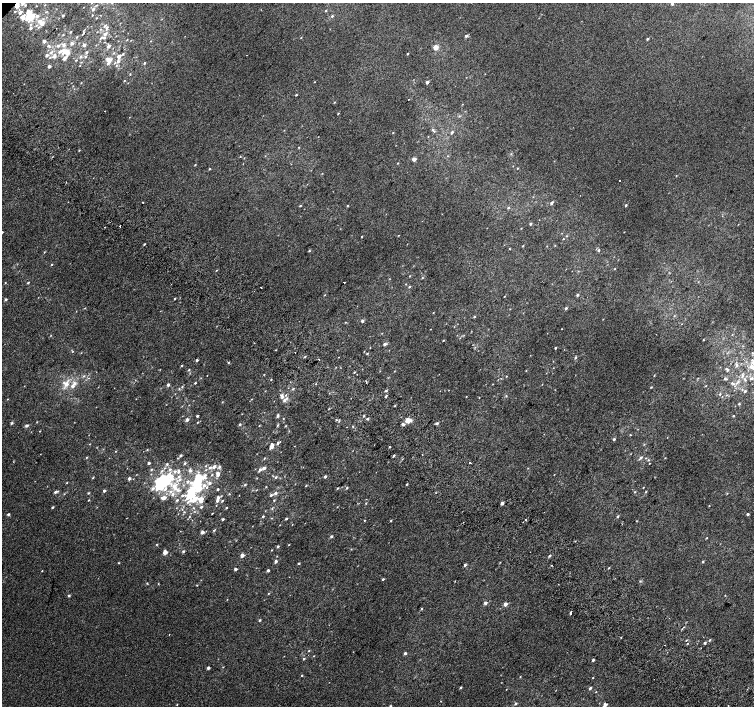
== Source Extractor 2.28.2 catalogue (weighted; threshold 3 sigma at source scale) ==
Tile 6 of 4 x 4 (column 2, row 2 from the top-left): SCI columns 1537-3039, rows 3080-4486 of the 6074 x 6091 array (HDU 1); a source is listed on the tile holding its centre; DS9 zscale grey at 2 x 2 block average (1 PNG px = mean of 2 x 2 image px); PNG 756 x 708 px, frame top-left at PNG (2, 3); no overlay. Shown black and unused: <1% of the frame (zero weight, under 2 of 3 exposures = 2% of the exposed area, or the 3 px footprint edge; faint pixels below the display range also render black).
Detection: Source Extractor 2.28.2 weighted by HDU 2 'WHT'; one run over the whole footprint, this tile lists its part. Background 0.0071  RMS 0.0071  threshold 0.032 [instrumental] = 3 sigma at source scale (4.5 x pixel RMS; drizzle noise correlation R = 1.50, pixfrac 1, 0.0396/0.0396 arcsec/px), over >= 5 px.
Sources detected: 396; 1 too faint to see at this stretch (2 x 2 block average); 2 inside a brighter object's white glare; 6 cosmic-ray / hot-pixel residue — not listed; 1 coinciding with a brighter row at this scale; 38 inside a brighter listed object's ellipse — not listed separately; the other 348 listed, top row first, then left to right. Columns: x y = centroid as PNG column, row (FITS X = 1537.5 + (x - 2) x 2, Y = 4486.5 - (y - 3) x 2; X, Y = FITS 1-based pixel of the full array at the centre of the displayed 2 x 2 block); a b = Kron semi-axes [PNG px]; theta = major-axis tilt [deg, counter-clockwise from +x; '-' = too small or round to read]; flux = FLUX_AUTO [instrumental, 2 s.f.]
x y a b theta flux
672 4 2 2 - 3.1
45 5 3 2 - 0.58
17 6 7 3 64 11
93 9 4 3 - 3.6
326 10 2 2 - 1.2
29 13 12 7 -31 21
63 15 2 2 - 2.1
92 15 2 2 - 0.84
332 16 4 3 - 1.7
96 18 2 2 - 0.73
26 19 10 7 -36 10
42 23 5 4 - 7.3
36 25 4 2 - 1.4
38 27 3 2 - 1.4
107 27 4 3 - 2.1
31 28 3 3 - 3.9
56 28 2 2 - 0.47
71 32 2 2 - 1.2
84 33 3 2 - 1.2
104 34 5 3 - 4
63 35 3 2 - 1
466 36 3 2 - 3.9
77 37 3 2 - 1.2
301 38 3 2 - 0.91
127 39 3 2 - 0.75
647 39 2 2 - 2.4
44 41 2 2 - 5.9
72 43 4 4 - 3.1
84 45 3 2 - 4.5
48 46 6 4 -25 3.5
108 46 5 3 - 4
436 47 3 3 - 24
59 52 14 8 27 19
67 52 4 4 - 21
86 52 4 3 - 1.9
114 53 3 2 - 1
123 54 3 3 - 1.6
408 54 2 2 - 1.8
246 55 2 2 - 1.6
119 56 3 3 - 9.4
81 57 4 3 - 2.5
85 57 3 3 - 1.7
76 60 3 2 - 1
109 60 5 4 - 15
118 61 5 4 - 4.1
144 63 3 2 - 1.9
80 65 2 2 - 0.78
49 66 2 2 - 6.7
130 74 3 2 - 1.1
124 81 3 2 - 0.84
315 82 2 2 - 0.6
427 82 2 2 - 5.8
296 95 3 2 - 1.2
408 99 2 2 - 0.56
334 102 3 2 - 1.2
105 111 2 2 - 0.59
338 113 3 2 - 1.2
459 116 3 2 - 1.1
433 130 2 2 - 4.3
393 132 2 2 - 0.74
452 132 3 2 - 3.3
299 147 2 2 - 0.96
79 150 2 2 - 1.1
448 156 2 2 - 0.85
240 157 3 2 - 0.76
244 158 2 2 - 0.67
414 159 2 2 - 11
398 163 3 2 - 0.87
195 164 3 2 - 0.98
518 168 2 2 - 0.89
209 169 3 2 - 1.3
676 176 3 2 - 0.76
619 180 2 2 - 5.5
143 202 2 2 - 3.3
551 203 4 3 - 2.7
347 205 2 2 - 1.1
626 205 2 2 - 2.7
300 206 3 2 - 1.4
508 208 3 3 - 1.9
530 224 2 2 - 2.6
120 226 2 2 - 4.4
521 228 3 2 - 0.66
2 232 3 2 - 1.7
624 232 2 2 - 0.57
398 235 2 2 - 0.64
362 236 2 2 - 1.4
567 236 3 2 - 0.89
563 239 2 2 - 0.89
144 244 3 2 - 1.4
523 246 2 2 - 1.1
509 249 2 2 - 0.8
598 250 3 3 - 2.4
309 251 3 2 - 1.5
44 252 3 2 - 1
52 264 3 2 - 1.1
615 269 2 2 - 0.81
216 270 3 2 - 0.73
409 276 3 2 - 0.75
422 278 2 2 - 0.99
28 282 3 2 - 1.7
344 282 2 2 - 2.3
5 283 2 2 - 0.87
261 287 2 2 - 2.3
409 287 3 2 - 1.2
324 295 3 2 - 0.77
577 295 3 2 - 2.5
504 296 2 2 - 0.72
175 298 3 2 - 1.3
5 299 3 2 - 3
566 308 3 3 - 2.5
433 313 2 2 - 0.61
674 316 3 2 - 1
474 317 3 2 - 1.5
603 319 2 2 - 0.6
362 321 2 2 - 5.7
345 322 2 2 - 0.79
430 329 2 2 - 0.54
51 335 3 2 - 0.68
703 340 2 2 - 0.75
443 341 3 2 - 0.9
385 344 3 2 - 4.9
555 348 2 2 - 2.4
364 351 3 2 - 0.65
367 353 3 2 - 1.2
752 353 3 2 - 0.72
305 357 3 2 - 1.1
575 358 3 3 - 1.8
197 360 2 2 - 2.8
319 360 2 2 - 0.86
228 362 3 2 - 1.1
182 365 3 2 - 1.2
737 365 6 3 -74 3.1
752 366 12 6 12 12
189 370 3 2 - 1.4
727 370 5 3 - 2.9
354 372 3 2 - 1.1
264 374 3 2 - 0.7
207 375 2 2 - 0.5
654 375 3 2 - 0.92
84 376 4 3 - 2.1
506 376 2 2 - 0.8
742 376 5 4 - 3.7
725 378 4 3 - 2.4
751 378 5 3 - 2.5
745 379 5 3 - 2.3
271 380 2 2 - 0.95
75 383 6 5 - 5.3
195 383 3 2 - 1.5
732 383 6 3 -35 3.2
66 384 7 6 - 11
168 385 4 3 - 2.4
182 387 3 2 - 1.1
651 387 3 2 - 1.3
293 389 4 3 - 1.6
386 391 3 2 - 1.9
745 391 3 2 - 2.9
720 394 3 3 - 1.8
386 395 3 2 - 12
727 395 3 2 - 1.3
466 396 2 2 - 0.56
506 396 3 2 - 0.95
282 397 5 4 - 4
251 399 3 2 - 0.72
284 400 5 3 - 4.8
222 402 2 2 - 0.94
739 404 2 2 - 1.7
395 406 3 2 - 1.3
197 416 2 2 - 2.1
278 416 4 3 - 3.1
364 416 4 2 - 1.1
733 416 3 2 - 1.4
283 419 2 2 - 0.74
367 419 3 2 - 2.1
187 420 3 2 - 6.5
336 420 2 2 - 1.1
408 420 5 4 - 14
37 422 2 2 - 0.76
197 422 3 2 - 0.95
12 423 3 3 - 2.1
437 423 2 2 - 4.6
240 424 3 2 - 2.1
403 424 2 2 - 6.8
277 425 3 3 - 1.5
26 426 3 2 - 4.6
259 426 2 2 - 0.74
285 426 3 2 - 1.1
40 431 2 2 - 0.7
630 435 2 2 - 1
614 439 3 2 - 2.6
278 443 3 3 - 2.3
272 445 4 2 - 9
389 447 2 2 - 1.5
270 448 3 3 - 1.5
147 450 3 2 - 1.1
116 451 2 2 - 0.78
394 455 3 2 - 1.9
180 456 2 2 - 3.8
86 457 3 2 - 1.1
264 458 3 2 - 1
641 458 6 3 45 3
646 458 3 2 - 1
665 458 2 2 - 0.76
648 460 3 3 - 1.4
470 462 2 2 - 17
149 463 2 2 - 4.2
185 463 3 3 - 2.3
649 463 2 2 - 0.68
167 464 3 3 - 1.9
205 466 3 2 - 1
214 467 6 4 46 5
219 467 3 3 - 3.9
264 468 3 2 - 7.8
151 469 4 3 - 1.9
260 470 4 3 - 4
178 471 6 4 -87 4.3
190 471 3 3 - 4.6
218 473 4 3 - 8.9
212 475 3 2 - 1.3
170 476 15 7 -47 26
198 477 11 4 3 35
276 477 3 3 - 2
325 477 2 2 - 3.5
93 478 3 2 - 1.3
129 478 2 2 - 5
257 478 3 2 - 0.74
162 482 9 6 32 220
187 482 5 4 - 4.1
67 483 3 2 - 0.96
209 483 4 3 - 4
195 484 5 4 - 39
407 484 2 2 - 1.3
204 485 4 3 - 5.9
245 485 3 2 - 1.8
306 486 3 2 - 1.1
266 487 2 2 - 0.82
643 487 2 2 - 0.8
199 488 4 3 - 46
337 488 2 2 - 1.3
347 488 3 2 - 1.6
153 489 5 4 - 3.9
217 489 2 2 - 2.8
178 490 8 5 -46 8.2
256 490 3 2 - 0.74
104 491 2 2 - 4.4
646 491 3 2 - 1.2
55 492 4 3 - 3.6
190 492 4 3 - 29
635 492 3 2 - 1
88 493 3 2 - 1.5
276 493 3 3 - 4.1
64 494 3 2 - 0.99
173 494 5 4 - 4.4
229 494 3 2 - 0.99
271 495 3 2 - 2.9
221 496 3 2 - 0.97
164 498 3 3 - 10
366 499 2 2 - 1.3
89 500 3 2 - 0.88
177 500 4 3 - 1.9
194 500 14 5 23 22
217 500 5 3 - 4
274 500 3 2 - 1.1
222 501 3 2 - 1.3
366 503 2 2 - 0.95
502 503 2 2 - 7.2
216 505 2 2 - 0.69
709 506 3 2 - 0.75
52 507 3 2 - 1.9
201 507 3 3 - 2.1
337 507 2 2 - 0.65
193 508 3 3 - 1.3
226 508 2 2 - 1.6
182 509 3 2 - 0.87
8 514 3 2 - 2.5
212 514 2 2 - 0.9
747 514 2 2 - 3.6
263 516 3 2 - 1.9
618 516 3 2 - 1.8
189 517 3 2 - 0.92
271 518 3 2 - 0.85
223 519 2 2 - 2.5
286 519 2 2 - 2.3
364 520 3 2 - 1.1
526 520 2 2 - 2.1
391 521 3 2 - 1.3
636 521 2 2 - 0.75
292 525 2 2 - 0.57
214 530 4 2 - 1.4
202 532 2 2 - 9.3
331 536 2 2 - 3.2
707 538 3 2 - 0.89
157 544 3 2 - 0.98
289 545 2 2 - 0.72
278 546 3 2 - 2.4
351 549 3 2 - 1
272 550 2 2 - 0.86
183 551 3 2 - 2.4
165 552 2 2 - 24
242 555 2 2 - 11
550 556 3 2 - 2.3
276 561 2 2 - 5.5
500 562 3 2 - 0.79
703 562 3 2 - 1.6
118 563 3 2 - 1.1
299 563 3 2 - 1.6
465 565 3 3 - 3.1
551 565 2 2 - 0.66
609 568 2 2 - 1.2
235 569 2 2 - 5.3
268 570 2 2 - 3.7
42 571 2 2 - 0.86
383 579 3 2 - 2
640 581 3 3 - 1.4
147 583 3 2 - 1.1
158 584 3 2 - 0.73
197 585 3 2 - 0.78
268 593 3 2 - 0.95
69 595 3 3 - 2.5
725 595 2 2 - 0.71
227 599 2 2 - 0.63
485 603 2 2 - 6.3
505 604 2 2 - 13
421 609 3 2 - 1.6
570 613 2 2 - 15
260 620 3 2 - 1.8
682 629 3 2 - 0.9
169 635 2 2 - 1.4
686 640 3 2 - 0.73
710 640 3 2 - 1.7
705 643 2 2 - 3.7
309 651 3 2 - 1.1
405 653 2 2 - 4
284 656 2 2 - 0.47
314 656 3 2 - 0.89
304 659 3 2 - 2
593 660 2 2 - 2.8
223 667 3 2 - 0.73
208 668 2 2 - 5
302 675 2 2 - 1.1
520 677 3 2 - 0.89
592 678 3 2 - 0.73
461 687 2 2 - 2.6
590 688 3 2 - 2.6
506 689 2 2 - 0.55
516 703 3 3 - 2.1
177 704 3 2 - 0.91
604 704 6 3 84 3
390 706 2 2 - 3.3
Overlapping masked pixels (flux is a lower limit): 1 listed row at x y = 17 6
Isophote crosses this tile's border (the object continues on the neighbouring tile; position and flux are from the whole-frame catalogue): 6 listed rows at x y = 672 4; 17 6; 2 232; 752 366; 604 704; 390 706
Diffuse or blended objects may show on this block-average render without a row.